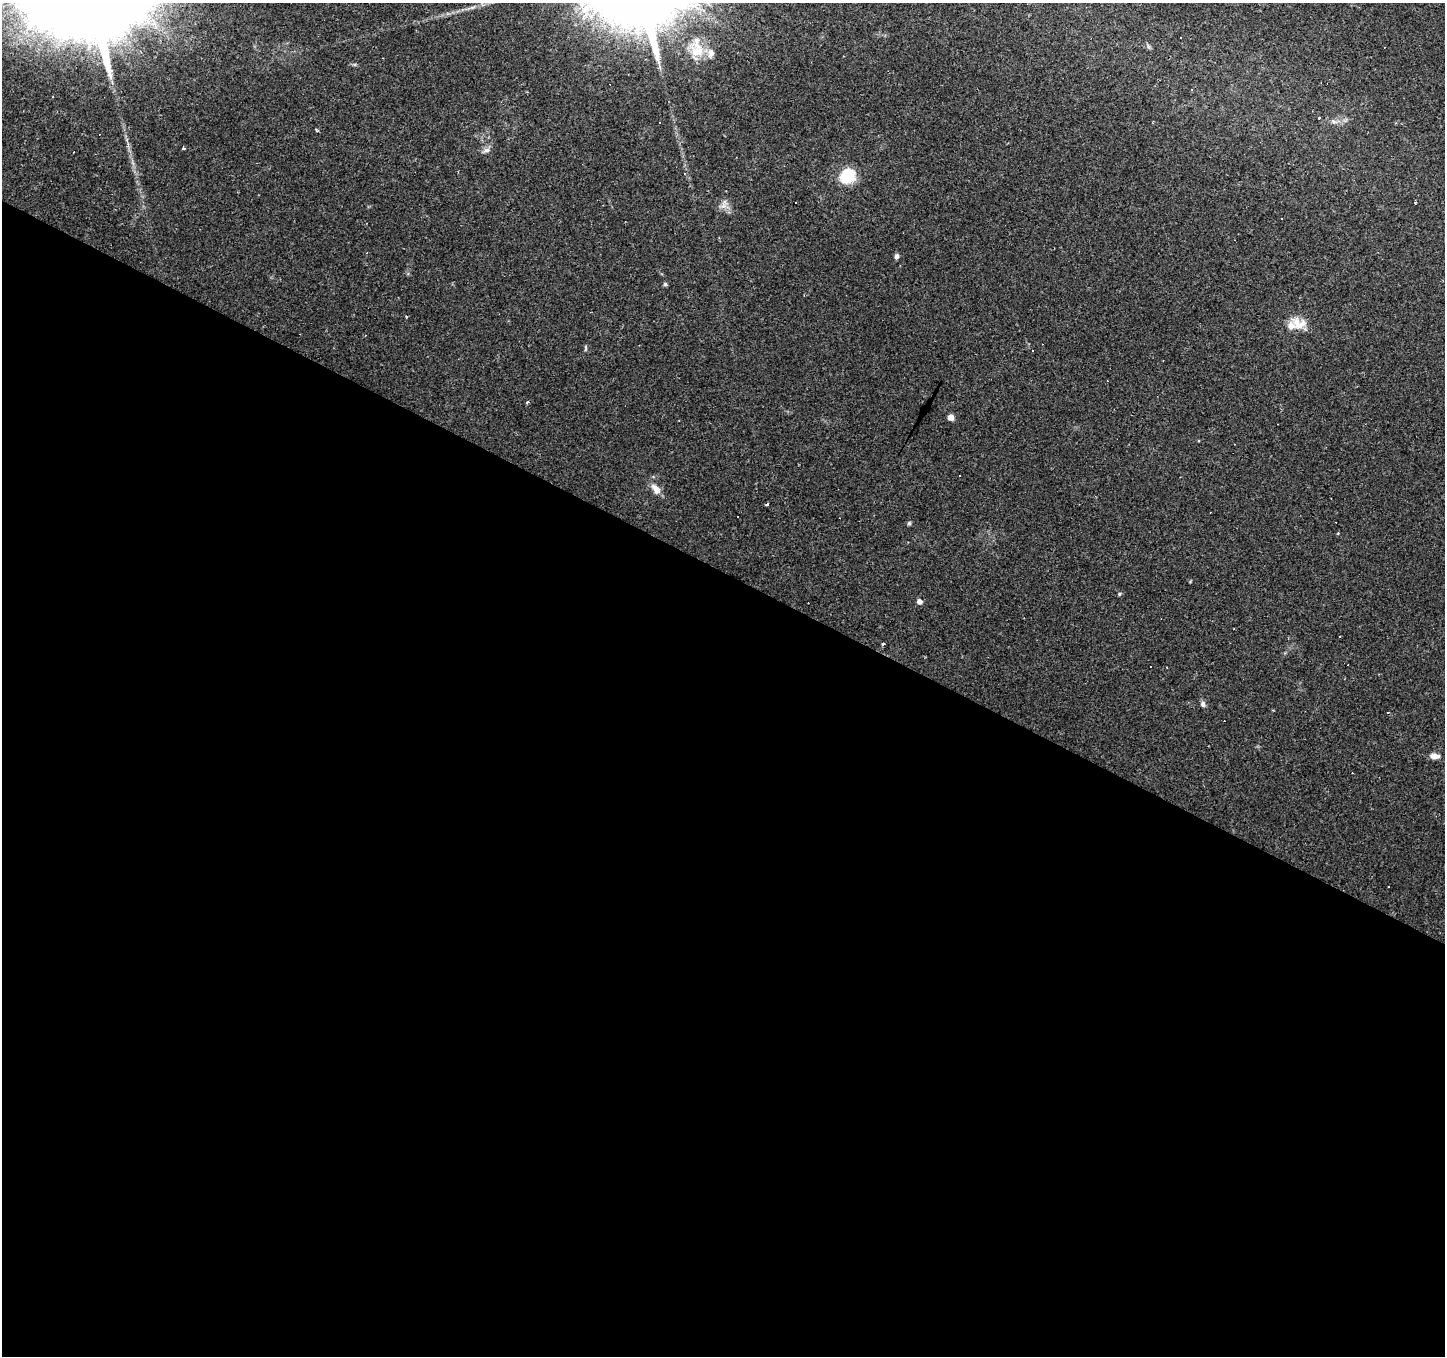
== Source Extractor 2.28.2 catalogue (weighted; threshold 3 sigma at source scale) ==
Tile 14 of 4 x 4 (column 2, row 4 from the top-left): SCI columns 1445-2887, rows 193-1546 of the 5776 x 5869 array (HDU 1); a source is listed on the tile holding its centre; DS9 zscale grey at full resolution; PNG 1447 x 1358 px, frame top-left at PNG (2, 3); no overlay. Shown black and unused: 58% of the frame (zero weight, under 2 of 3 exposures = <1% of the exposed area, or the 3 px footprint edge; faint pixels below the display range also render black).
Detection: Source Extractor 2.28.2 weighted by HDU 2 'WHT'; one run over the whole footprint, this tile lists its part. Background 0.0537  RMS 0.0043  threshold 0.0192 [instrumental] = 3 sigma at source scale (4.5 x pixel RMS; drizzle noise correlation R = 1.50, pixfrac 1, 0.0396/0.0396 arcsec/px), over >= 5 px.
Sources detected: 48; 15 cosmic-ray / hot-pixel residue — not listed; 3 inside a brighter listed object's ellipse — not listed separately; the other 30 listed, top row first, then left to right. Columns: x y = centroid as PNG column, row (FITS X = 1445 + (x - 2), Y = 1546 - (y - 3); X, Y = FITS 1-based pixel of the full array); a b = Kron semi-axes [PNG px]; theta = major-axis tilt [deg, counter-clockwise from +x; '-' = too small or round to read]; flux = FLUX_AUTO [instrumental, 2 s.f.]
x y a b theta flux
1149 47 7 4 -59 0.83
697 51 22 15 -29 9.1
1192 90 3 2 - 0.73
1319 118 3 3 - 1.3
660 122 3 3 - 2.2
1334 122 11 3 -15 1.3
316 129 4 3 - 0.51
183 148 4 3 - 0.58
487 150 9 7 11 1.8
847 176 8 6 28 78
796 202 3 2 - 0.77
1415 202 3 3 - 0.53
723 205 13 8 47 2.5
1282 219 3 3 - 0.81
897 256 5 5 - 1.4
665 284 5 5 - 0.8
406 316 3 3 - 0.78
1299 324 22 14 -18 6.9
585 348 8 3 86 0.63
527 402 4 3 - 0.83
951 417 4 4 - 4.4
656 489 16 9 -54 4.1
767 504 3 3 - 1.1
909 523 5 4 - 0.7
1119 594 5 4 - 0.64
919 602 5 5 - 2.3
883 644 3 3 - 0.73
1150 667 3 3 - 0.92
1203 704 8 7 - 1.3
1434 756 10 6 -6 2.9